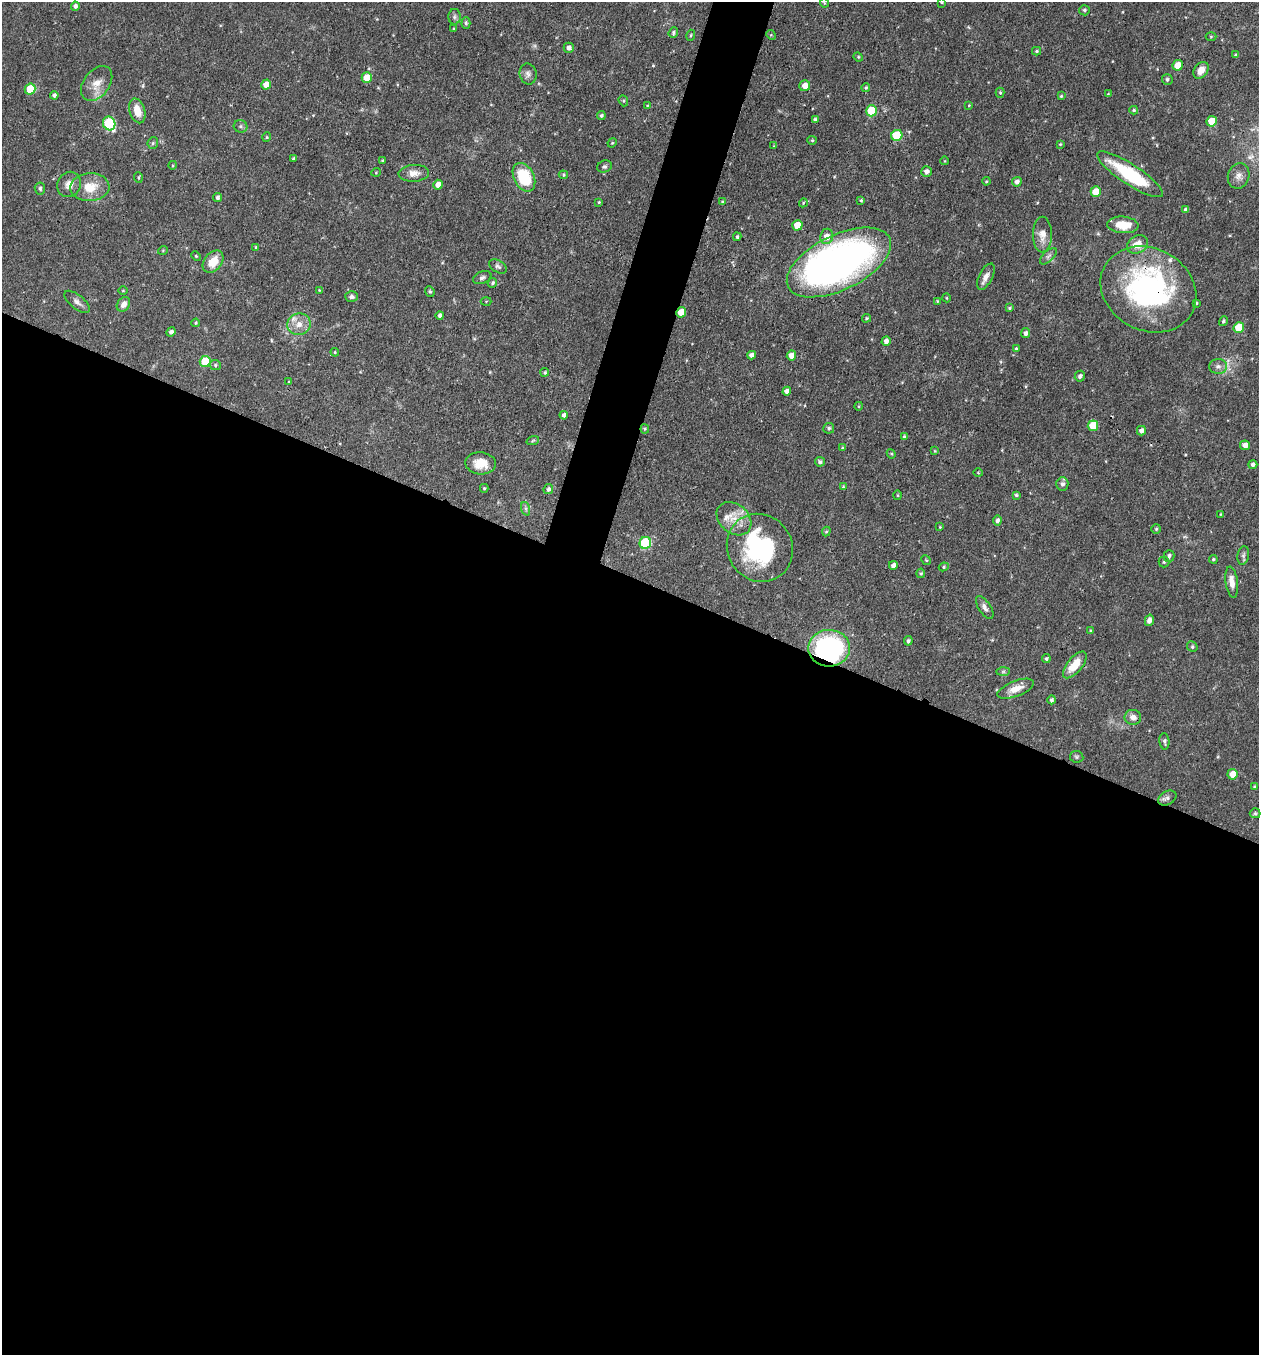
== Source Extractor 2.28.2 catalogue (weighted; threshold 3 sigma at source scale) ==
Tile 14 of 4 x 4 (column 2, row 4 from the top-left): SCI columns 1523-2779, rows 2-1354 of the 5429 x 5415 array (HDU 1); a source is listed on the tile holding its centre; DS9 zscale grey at full resolution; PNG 1261 x 1357 px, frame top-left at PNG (2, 2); each listed source drawn as its Kron ellipse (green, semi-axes under 4 px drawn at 4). Shown black and unused: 59% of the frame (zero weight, under 3 of 4 exposures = <1% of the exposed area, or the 3 px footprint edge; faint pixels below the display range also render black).
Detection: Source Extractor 2.28.2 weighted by HDU 2 'WHT'; one run over the whole footprint, this tile lists its part. Background 0.0468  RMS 0.0035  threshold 0.0157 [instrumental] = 3 sigma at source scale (4.5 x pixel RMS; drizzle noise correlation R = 1.50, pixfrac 1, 0.05/0.05 arcsec/px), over >= 5 px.
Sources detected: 183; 1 inside a brighter object's white glare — neither listed nor drawn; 2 inside a brighter listed object's ellipse — not listed separately; the other 180 listed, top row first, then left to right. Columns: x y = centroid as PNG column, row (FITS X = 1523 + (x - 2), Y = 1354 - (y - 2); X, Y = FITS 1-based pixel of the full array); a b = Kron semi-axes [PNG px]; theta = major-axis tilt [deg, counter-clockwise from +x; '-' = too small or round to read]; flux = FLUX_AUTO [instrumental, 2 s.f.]
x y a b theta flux
942 2 4 3 - 0.39
824 3 5 3 - 0.34
75 6 4 4 - 1.1
1084 10 5 5 - 0.71
454 17 8 6 89 0.87
466 23 6 4 90 0.61
454 29 4 3 - 0.41
673 33 5 4 - 0.71
691 35 5 4 - 0.46
771 35 5 4 - 0.37
1211 36 5 3 - 0.35
569 48 5 5 - 1.4
1036 51 4 4 - 0.43
1236 55 4 3 - 0.72
858 57 5 4 - 0.41
1178 65 5 5 - 4.6
1201 70 9 6 52 3.3
528 74 10 8 -76 1.5
367 78 5 5 - 5.3
1167 79 5 5 - 0.66
97 83 19 13 54 4.5
266 85 5 4 - 4.1
805 86 5 5 - 3
866 88 4 3 - 0.46
30 89 5 5 - 11
1000 93 5 4 - 0.47
1108 94 4 2 - 0.24
54 95 4 4 - 0.81
1061 96 3 3 - 0.38
623 101 5 4 - 0.51
969 105 4 3 - 0.27
647 106 4 4 - 0.35
1134 110 4 3 - 0.52
137 111 13 7 -73 4.3
871 111 5 5 - 13
601 116 4 4 - 0.64
815 119 4 3 - 0.53
1212 121 5 5 - 6.9
109 123 7 6 - 27
241 126 7 6 - 0.89
897 135 6 5 - 14
267 137 5 4 - 0.41
812 140 4 4 - 0.4
153 143 6 5 - 0.55
612 143 5 4 - 0.38
1060 144 4 3 - 0.37
774 146 4 3 - 0.33
294 158 4 3 - 0.55
383 161 3 3 - 0.5
945 161 4 3 - 0.23
173 165 4 3 - 0.32
604 166 7 6 - 0.77
926 171 5 5 - 1.3
376 172 5 3 - 0.29
414 173 15 8 4 2.8
1130 174 38 10 -33 23
563 175 5 4 - 0.46
1239 176 13 10 72 2.4
138 177 5 3 - 0.4
524 177 15 10 -63 15
986 181 4 3 - 0.38
1017 182 5 4 - 1.3
69 184 13 11 60 2.7
438 185 5 4 - 2.7
90 187 19 14 3 6.9
40 188 6 5 - 0.7
1096 192 5 5 - 5.9
217 197 4 4 - 1
861 200 3 3 - 0.42
599 202 4 4 - 0.38
722 202 4 4 - 0.45
803 203 4 3 - 0.37
1186 210 4 4 - 1.1
797 225 5 5 - 6
1123 225 16 8 -4 6.8
1042 235 18 9 90 3.6
827 236 7 6 - 3.1
737 237 4 3 - 0.52
1137 244 11 8 31 4.5
256 247 4 3 - 0.39
163 250 5 3 - 0.26
196 256 5 3 - 0.35
1048 256 10 5 44 1.1
213 262 12 8 51 5.5
839 262 56 27 26 170
498 266 9 6 -32 0.93
986 277 14 6 63 2.3
482 278 9 6 22 0.96
492 283 5 4 - 0.64
1148 289 50 41 -28 70
123 290 4 3 - 0.3
319 290 4 4 - 0.27
430 291 5 4 - 0.53
351 296 6 5 - 0.94
947 298 4 3 - 0.28
486 301 5 3 - 0.32
937 301 4 3 - 0.34
77 302 15 6 -39 1.7
1197 303 3 3 - 0.34
123 304 8 6 54 1.9
1009 308 4 3 - 0.55
681 312 5 4 - 4.3
440 315 4 4 - 0.84
866 318 4 3 - 0.43
1224 321 5 4 - 0.55
196 323 4 4 - 0.44
299 324 12 11 - 3.4
1239 328 5 5 - 8.8
171 332 5 4 - 1.1
1026 333 5 4 - 1.2
886 341 5 4 - 1.5
1016 349 4 4 - 0.49
335 352 4 4 - 0.39
752 355 4 4 - 1.3
791 355 5 4 - 2.7
205 362 5 5 - 12
215 365 6 5 - 0.61
1218 366 9 7 1 1.5
545 372 4 4 - 0.5
1080 376 5 5 - 0.97
289 382 4 3 - 0.3
787 391 4 4 - 1.7
859 406 4 3 - 0.34
564 415 4 4 - 1.2
1093 426 5 5 - 7.4
829 428 5 5 - 0.78
645 429 4 4 - 0.38
1141 431 5 4 - 1.4
904 437 4 4 - 0.69
533 440 6 4 20 0.46
1245 445 5 5 - 2.1
842 448 4 3 - 0.42
935 451 4 3 - 0.32
891 454 5 4 - 0.39
820 462 5 4 - 0.87
481 463 15 11 -4 5.8
1253 464 4 4 - 1
978 473 5 3 - 0.29
1062 484 6 6 - 1.2
843 487 4 3 - 0.44
484 488 4 4 - 0.47
548 489 5 4 - 0.97
898 495 5 3 - 0.37
1016 495 4 3 - 0.55
526 509 7 4 -72 0.7
1220 514 4 2 - 0.27
734 519 19 14 -41 5.6
997 521 5 4 - 1
940 527 3 3 - 0.29
1156 529 5 5 - 0.48
826 531 5 4 - 0.52
645 543 6 5 - 26
760 548 35 32 -57 44
1243 555 9 6 79 0.97
1169 556 6 5 - 0.96
1213 559 4 4 - 0.56
926 560 5 4 - 0.38
1164 562 5 5 - 0.53
893 565 4 4 - 1.4
944 567 5 4 - 0.4
921 573 5 4 - 0.52
1232 582 15 6 -82 3.1
985 607 13 6 -57 1.6
1149 620 6 4 76 1.6
1091 631 4 3 - 0.37
908 641 5 4 - 0.79
1192 647 5 5 - 0.56
829 648 21 18 -1 58
1046 659 4 4 - 0.6
1075 665 16 7 50 6.4
1003 672 7 4 1 0.57
1016 689 19 7 21 3.8
1052 700 4 4 - 0.81
1133 717 8 7 - 1.9
1164 741 8 5 -84 0.84
1077 757 7 5 -9 0.64
1232 774 5 5 - 4.1
1254 787 4 3 - 0.4
1167 798 10 6 32 1.2
1255 813 5 5 - 0.47
Overlapping masked pixels (flux is a lower limit): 4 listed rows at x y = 1130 174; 1148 289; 681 312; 829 648
Isophote crosses this tile's border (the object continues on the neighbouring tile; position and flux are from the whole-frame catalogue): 1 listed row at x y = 942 2